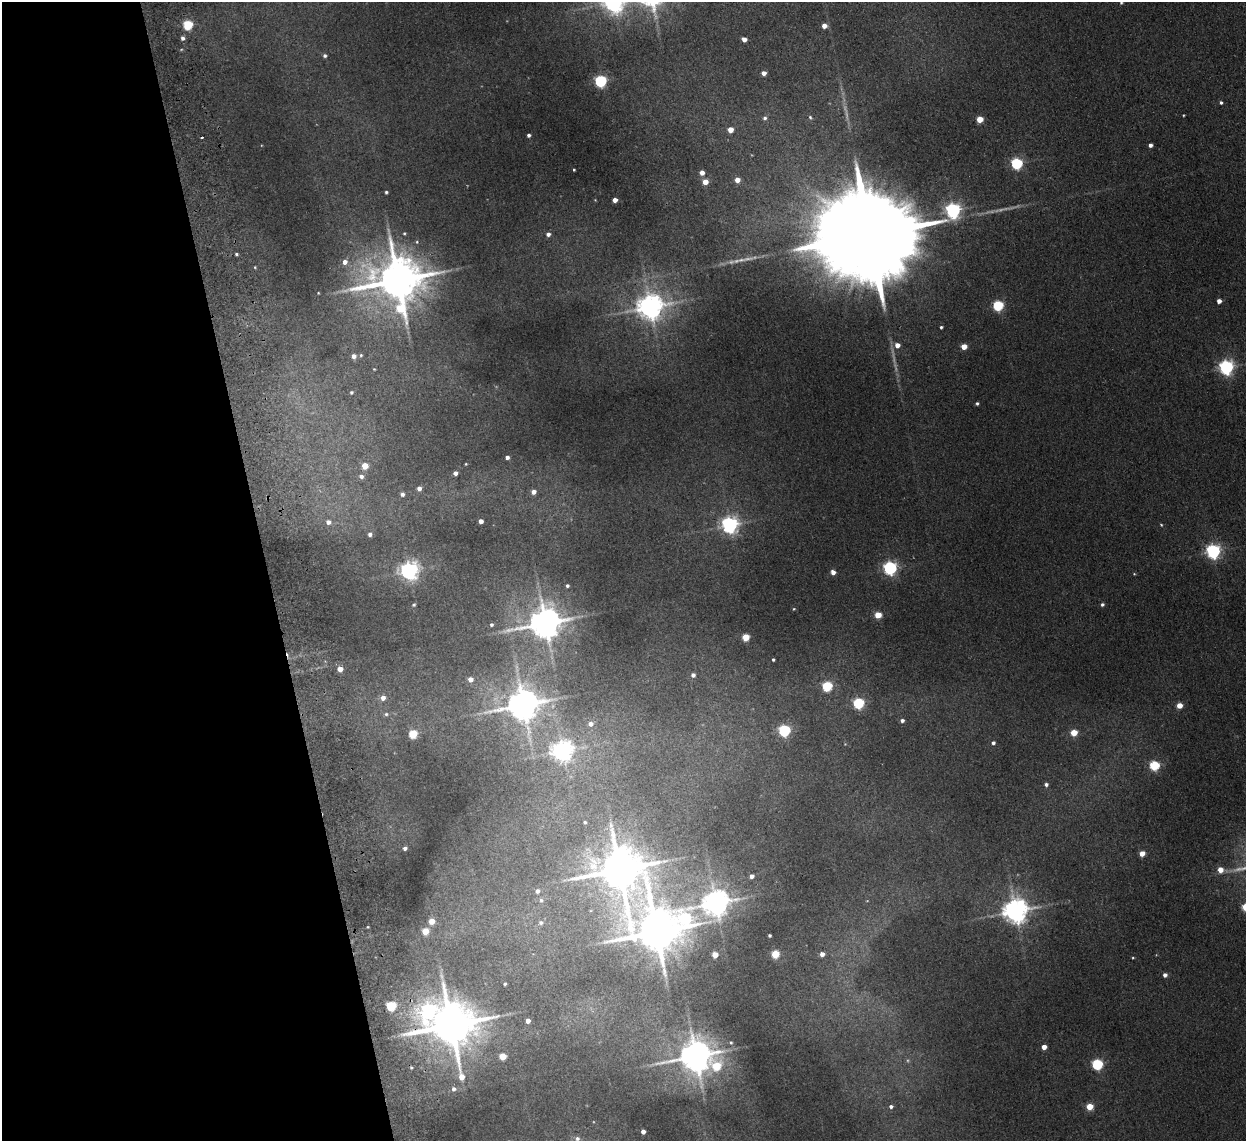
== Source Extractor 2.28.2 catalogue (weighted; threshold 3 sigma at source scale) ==
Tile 5 of 4 x 4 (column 1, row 2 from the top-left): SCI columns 53-1296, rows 2434-3572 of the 5083 x 4981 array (HDU 1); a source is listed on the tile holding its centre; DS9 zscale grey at full resolution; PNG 1248 x 1143 px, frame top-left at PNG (2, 2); no overlay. Shown black and unused: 21% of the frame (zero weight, under 2 of 3 exposures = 3% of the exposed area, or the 3 px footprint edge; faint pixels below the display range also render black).
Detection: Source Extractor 2.28.2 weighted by HDU 2 'WHT'; one run over the whole footprint, this tile lists its part. Background 0.0671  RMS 0.0097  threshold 0.0438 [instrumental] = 3 sigma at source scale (4.5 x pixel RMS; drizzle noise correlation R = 1.50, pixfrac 1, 0.05/0.05 arcsec/px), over >= 5 px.
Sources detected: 137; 5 too faint to see at this stretch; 3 inside a brighter object's white glare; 1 cosmic-ray / hot-pixel residue — not listed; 1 inside a brighter listed object's ellipse — not listed separately; the other 127 listed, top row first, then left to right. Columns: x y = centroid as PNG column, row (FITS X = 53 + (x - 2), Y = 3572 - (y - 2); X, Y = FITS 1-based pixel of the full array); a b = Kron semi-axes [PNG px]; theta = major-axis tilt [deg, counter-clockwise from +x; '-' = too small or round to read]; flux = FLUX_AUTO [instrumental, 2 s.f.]
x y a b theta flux
614 2 9 8 - 740
1121 3 4 4 - 1.2
188 25 5 5 - 67
824 26 4 4 - 7.9
182 38 5 5 - 3.7
744 39 5 4 - 6.2
325 56 5 5 - 2.2
764 73 4 4 - 6
601 81 5 5 - 150
1221 102 4 4 - 2
1183 115 3 2 - 0.72
810 117 5 4 - 1.3
765 118 5 5 - 2.5
980 119 4 4 - 19
730 130 4 4 - 14
529 135 4 3 - 2.5
202 137 3 2 - 1.3
1150 145 4 4 - 3.9
1017 163 5 5 - 120
574 170 3 2 - 0.94
702 173 4 4 - 7
737 180 4 4 - 9.4
705 182 4 4 - 12
386 192 3 3 - 1.5
615 200 4 4 - 7
953 210 6 6 - 330
404 233 5 4 - 1.2
548 234 5 5 - 3.8
868 235 40 20 7 41000
236 254 4 3 - 1.5
345 262 6 6 - 7
255 267 4 3 - 0.84
398 280 15 14 - 4800
318 293 3 3 - 0.77
1219 301 4 4 - 6.2
998 305 5 5 - 99
650 307 8 8 - 1100
941 327 3 3 - 1.5
897 345 5 5 - 8.6
964 346 4 4 - 16
361 355 5 5 - 1.4
354 356 5 5 - 4.9
1226 367 6 6 - 300
374 369 3 3 - 0.74
351 392 4 4 - 1.6
977 403 4 3 - 1.8
507 457 4 4 - 3.7
466 464 3 2 - 0.74
365 466 4 4 - 18
455 473 4 4 - 4.8
361 476 6 5 - 3.8
419 488 5 5 - 4.9
533 492 5 4 - 5.9
402 494 5 5 - 3.5
481 521 4 4 - 6.4
328 522 6 5 - 4.7
730 525 6 6 - 430
1161 525 4 4 - 0.98
370 534 5 5 - 3.9
1213 551 6 6 - 280
890 568 6 6 - 240
409 570 7 6 - 510
833 572 4 4 - 6.4
1134 574 4 4 - 0.85
567 586 3 3 - 2.1
1102 604 4 4 - 2.1
414 605 4 3 - 1.4
794 609 4 3 - 0.79
878 615 5 4 - 23
545 623 10 9 - 2200
491 625 4 4 - 1.9
746 637 5 4 - 29
773 660 3 3 - 1.5
340 669 5 5 - 9.6
693 675 5 5 - 3.7
470 679 5 5 - 7.9
827 686 5 5 - 82
383 698 6 5 - 5.9
858 703 5 5 - 100
523 705 10 9 - 2100
1179 705 4 4 - 14
386 714 6 5 - 2
902 721 5 4 - 3.2
590 724 5 5 - 4.2
784 730 5 5 - 140
1074 733 5 4 - 22
413 734 5 5 - 46
993 743 4 4 - 2.4
562 751 7 7 - 650
1154 765 5 5 - 78
1046 784 5 4 - 2.6
585 822 3 3 - 1.4
405 848 5 4 - 3.4
1142 853 4 4 - 10
619 869 17 15 -58 4200
1220 870 5 5 - 11
752 876 4 4 - 4.6
537 891 5 5 - 3.6
541 900 6 5 - 2.3
715 903 10 8 29 1300
1015 911 8 7 - 1200
685 918 12 10 -54 140
432 921 5 4 - 14
541 922 7 6 - 3.2
425 931 5 4 - 25
656 932 13 12 - 4200
769 935 3 3 - 1.7
775 954 5 5 - 41
822 954 4 4 - 6.2
715 955 4 4 - 14
1133 958 4 3 - 0.87
1165 975 4 4 - 4
505 984 3 3 - 1.4
391 1006 5 5 - 64
429 1010 11 8 47 180
528 1021 4 4 - 6.5
451 1025 14 13 - 5000
1044 1047 4 4 - 9
503 1056 5 4 - 22
696 1056 10 8 22 2000
1097 1064 5 5 - 110
716 1066 31 22 63 90
454 1089 5 5 - 3.4
891 1106 5 4 - 2.8
1090 1106 5 4 - 24
643 1132 4 4 - 5.4
577 1138 6 6 - 2.6
Overlapping masked pixels (flux is a lower limit): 1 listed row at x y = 451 1025
Isophote crosses this tile's border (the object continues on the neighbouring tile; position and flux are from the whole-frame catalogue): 2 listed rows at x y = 614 2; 1121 3